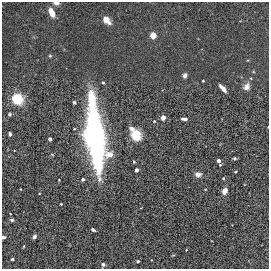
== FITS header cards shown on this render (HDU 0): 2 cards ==
NAXIS1  =                  267
NAXIS2  =                  267

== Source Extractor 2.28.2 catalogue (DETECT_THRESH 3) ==
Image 267 x 267 px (HDU 0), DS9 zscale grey, 1 PNG px = 1 image px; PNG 271 x 271 px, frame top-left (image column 1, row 267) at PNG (2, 2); no overlay
Background 0.00102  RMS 0.0072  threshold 0.0217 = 3 sigma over >= 5 px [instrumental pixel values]
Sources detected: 44; all 44 listed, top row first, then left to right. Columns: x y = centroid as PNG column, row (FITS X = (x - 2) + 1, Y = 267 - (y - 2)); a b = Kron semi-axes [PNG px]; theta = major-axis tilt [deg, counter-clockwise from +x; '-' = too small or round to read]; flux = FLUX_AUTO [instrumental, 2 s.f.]
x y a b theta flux
56 3 5 3 - 2.3
51 13 9 5 -65 5
106 19 5 4 - 17
153 35 4 4 - 24
185 75 5 5 - 1.2
203 81 2 2 - 0.41
103 82 3 3 - 0.76
246 87 9 7 55 2.4
223 88 8 3 -48 3.1
18 99 8 7 - 18
74 102 4 3 - 0.64
10 114 5 4 - 0.67
163 118 4 3 - 13
184 119 5 3 - 1.4
154 121 4 4 - 0.35
268 127 2 2 - 0.37
132 128 5 4 - 2.1
10 134 4 3 - 1.1
91 135 32 13 -82 370
136 135 9 8 - 13
50 139 3 3 - 3.2
235 158 4 3 - 0.63
218 160 3 3 - 1.4
134 162 4 3 - 0.43
220 165 3 3 - 0.44
136 170 3 3 - 3.4
235 172 3 2 - 0.49
198 174 7 6 - 2
223 178 4 3 - 0.45
83 179 3 3 - 1.8
59 180 3 2 - 0.4
205 189 4 2 - 0.28
224 191 5 4 - 4.6
39 193 2 2 - 0.3
10 214 2 2 - 0.32
12 220 5 4 - 0.87
93 230 4 3 - 0.81
34 236 4 3 - 1.4
3 237 4 3 - 0.91
24 246 4 2 - 0.34
186 250 3 2 - 0.28
12 259 3 3 - 1.5
138 261 3 3 - 0.74
103 264 3 3 - 1.9
At the frame edge (FLAGS 8, measured only in part): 3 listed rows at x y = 56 3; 268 127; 3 237